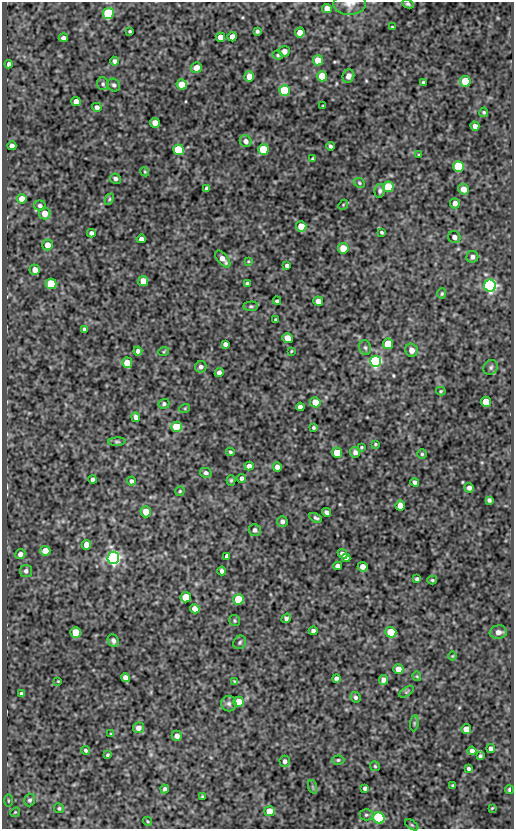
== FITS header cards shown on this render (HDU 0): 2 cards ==
NAXIS1  =                  512
NAXIS2  =                  827

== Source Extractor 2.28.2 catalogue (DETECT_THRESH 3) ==
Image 512 x 827 px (HDU 0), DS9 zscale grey, 1 PNG px = 1 image px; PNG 516 x 831 px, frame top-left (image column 1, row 827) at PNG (2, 2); each listed source drawn as its Kron ellipse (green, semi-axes under 4 px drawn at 4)
Background 83.9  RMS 0.52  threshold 1.55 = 3 sigma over >= 5 px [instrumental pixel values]
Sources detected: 188; all 188 listed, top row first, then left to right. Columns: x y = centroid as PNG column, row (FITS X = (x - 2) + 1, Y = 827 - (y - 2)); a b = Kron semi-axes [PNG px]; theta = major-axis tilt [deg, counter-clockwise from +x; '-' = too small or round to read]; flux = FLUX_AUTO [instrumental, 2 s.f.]
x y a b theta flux
349 4 16 11 1 270
408 4 6 4 -26 67
327 8 5 4 - 300
108 13 5 5 - 3000
392 27 3 2 - 31
130 31 3 3 - 45
257 31 3 3 - 62
300 32 5 5 - 350
220 37 5 4 - 300
232 37 5 4 - 240
63 38 4 4 - 110
284 51 5 5 - 180
278 55 5 4 - 49
318 60 5 5 - 480
114 61 4 4 - 100
9 64 4 4 - 110
196 68 5 5 - 300
322 76 5 5 - 970
348 76 7 5 68 170
249 77 5 5 - 440
465 81 5 5 - 930
423 82 3 3 - 51
103 84 6 5 - 70
182 84 5 5 - 490
114 85 7 6 - 90
284 91 5 5 - 2500
76 101 5 4 - 290
323 105 3 2 - 27
97 107 5 4 - 120
484 112 5 4 - 51
155 123 5 4 - 290
475 126 5 4 - 170
246 141 6 5 - 190
12 146 4 4 - 180
330 146 4 3 - 75
263 149 5 5 - 1500
178 150 5 5 - 2000
419 155 3 3 - 32
313 159 3 3 - 44
458 166 5 5 - 2800
145 172 4 3 - 34
115 179 5 5 - 99
359 183 6 4 -24 51
388 187 5 5 - 1800
206 188 4 3 - 65
464 189 5 5 - 310
380 191 7 5 78 84
22 199 5 5 - 370
109 199 6 4 63 52
455 203 5 5 - 170
343 205 5 4 - 43
40 206 6 5 - 100
45 214 6 5 - 370
301 226 5 5 - 660
381 232 3 3 - 49
91 233 4 4 - 100
454 237 6 6 - 170
141 239 5 4 - 140
47 245 5 5 - 300
343 248 5 5 - 730
472 257 6 6 - 120
223 259 10 5 -49 240
248 261 3 3 - 29
287 265 4 3 - 82
35 270 5 5 - 250
143 281 5 5 - 420
247 283 4 3 - 70
51 284 5 5 - 1900
490 286 6 6 - 10000
442 294 5 4 - 51
277 301 4 3 - 64
318 301 5 4 - 220
251 306 7 4 2 60
275 320 3 3 - 43
84 329 4 3 - 81
287 338 5 5 - 430
225 344 4 4 - 120
388 344 5 5 - 1200
365 347 8 5 -73 85
411 350 7 6 - 270
138 351 4 4 - 110
164 351 5 3 - 36
291 351 3 3 - 32
376 361 5 5 - 8700
127 363 5 5 - 480
201 367 6 5 - 110
491 367 8 7 - 94
219 373 4 4 - 120
441 391 5 4 - 41
315 402 5 5 - 540
486 402 5 5 - 730
164 404 5 5 - 69
300 407 4 4 - 130
185 408 5 3 - 34
136 417 5 4 - 160
177 427 5 5 - 1500
314 428 3 3 - 52
117 442 9 4 4 57
375 444 4 3 - 39
361 447 3 3 - 38
230 452 4 3 - 47
355 452 5 5 - 120
337 453 5 5 - 970
422 454 4 4 - 48
249 466 4 4 - 170
277 467 5 4 - 180
206 473 6 5 - 87
242 478 4 4 - 110
93 479 4 4 - 100
231 480 5 4 - 51
131 481 4 4 - 80
415 482 4 4 - 110
469 488 5 4 - 130
180 491 4 4 - 43
489 500 4 4 - 83
400 506 5 5 - 390
146 512 5 5 - 470
327 512 5 4 - 130
316 518 7 4 -28 63
282 522 5 5 - 110
255 530 6 6 - 99
86 545 5 4 - 420
45 551 5 5 - 410
20 554 5 5 - 140
343 554 5 4 - 150
227 556 4 4 - 97
113 558 6 6 - 14000
346 558 4 4 - 100
338 566 4 4 - 180
363 567 5 4 - 220
26 571 6 6 - 120
222 571 4 4 - 91
417 579 4 3 - 69
432 580 5 4 - 47
186 597 5 5 - 930
238 599 5 5 - 1500
195 609 5 4 - 320
286 618 5 4 - 86
235 621 5 5 - 51
313 631 4 4 - 89
391 632 5 5 - 1400
498 632 8 6 8 200
75 633 5 5 - 820
113 640 7 5 -64 100
240 642 7 6 - 69
452 656 4 4 - 31
398 669 5 5 - 280
417 676 5 4 - 34
125 678 5 4 - 200
337 678 4 4 - 120
383 680 5 4 - 150
58 681 3 2 - 25
235 681 4 3 - 42
406 692 8 4 31 59
21 693 4 3 - 58
356 697 5 4 - 81
239 702 5 5 - 660
229 703 8 7 - 130
414 723 8 4 82 55
138 728 5 5 - 190
466 729 5 5 - 330
111 734 3 2 - 28
177 736 5 5 - 180
491 749 4 4 - 140
85 750 4 4 - 59
472 751 4 4 - 130
107 755 4 3 - 53
480 756 4 3 - 67
338 760 6 4 1 52
285 761 6 5 - 110
375 766 5 5 - 46
468 769 4 3 - 66
453 786 4 3 - 50
313 787 7 4 -71 58
365 788 4 3 - 80
165 789 4 3 - 77
509 789 4 4 - 62
202 796 3 3 - 36
30 800 6 5 - 79
8 801 6 3 -90 35
59 808 5 5 - 58
492 808 4 2 - 33
269 811 5 5 - 560
15 812 5 4 - 45
366 815 6 5 - 71
379 818 6 5 - 5500
147 821 4 3 - 32
412 825 7 4 -36 45
At the frame edge (FLAGS 8, measured only in part): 2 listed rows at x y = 349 4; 408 4